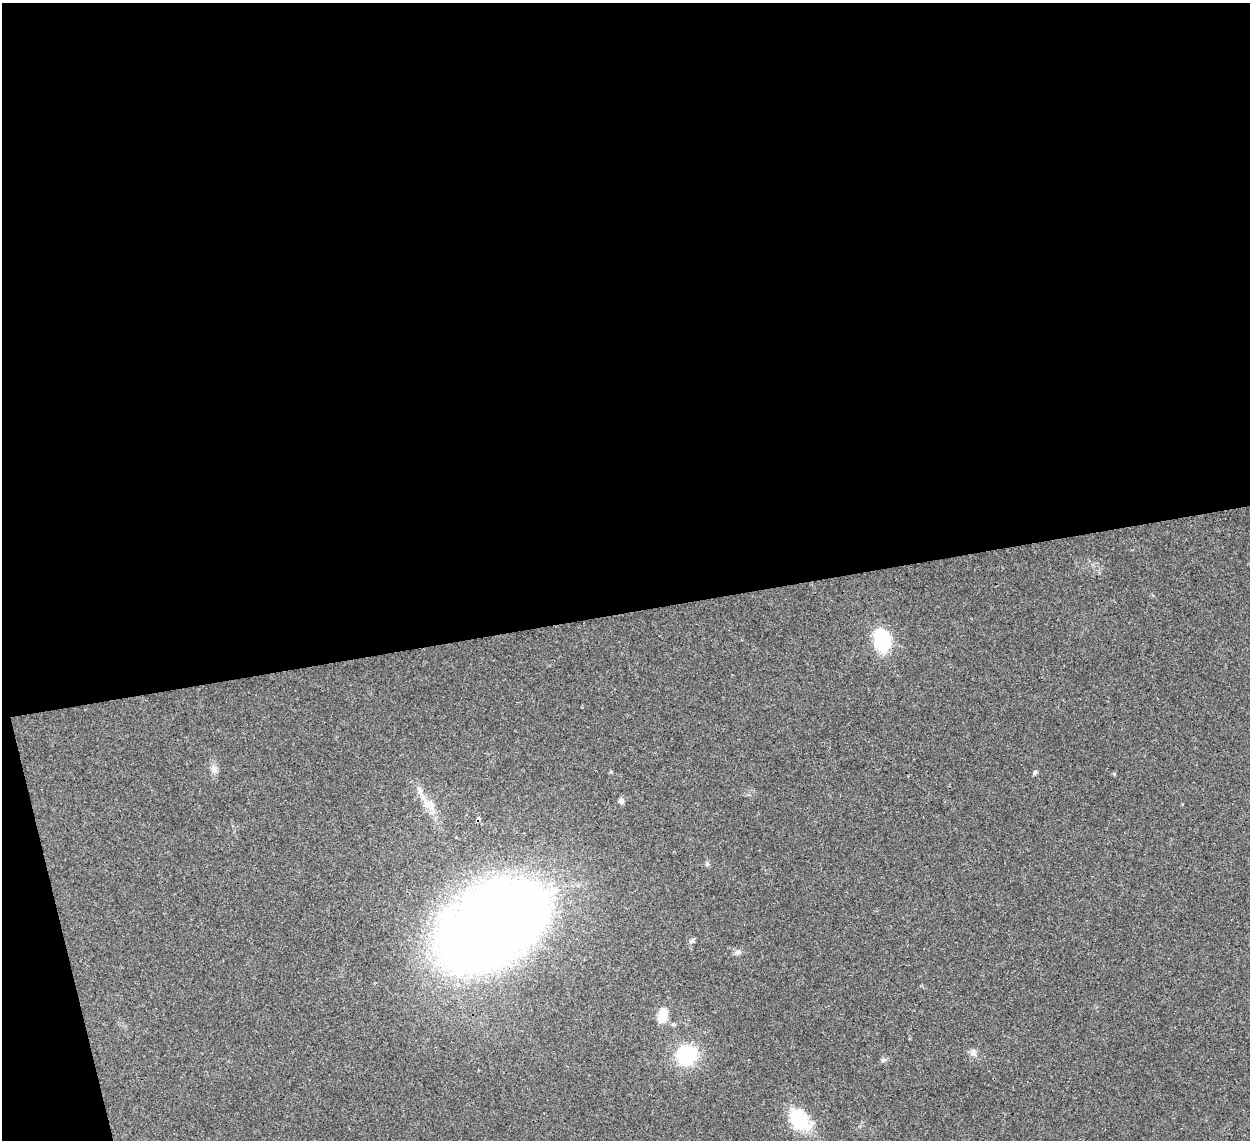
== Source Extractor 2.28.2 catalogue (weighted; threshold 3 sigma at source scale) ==
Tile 1 of 4 x 4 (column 1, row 1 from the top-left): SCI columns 39-1286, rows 3707-4844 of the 5065 x 5020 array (HDU 1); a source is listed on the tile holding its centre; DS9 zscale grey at full resolution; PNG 1252 x 1142 px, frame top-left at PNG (2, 3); no overlay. Shown black and unused: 55% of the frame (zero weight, under 3 of 4 exposures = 2% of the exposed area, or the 3 px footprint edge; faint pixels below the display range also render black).
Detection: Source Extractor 2.28.2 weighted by HDU 2 'WHT'; one run over the whole footprint, this tile lists its part. Background 0.0282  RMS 0.0046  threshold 0.0209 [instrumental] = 3 sigma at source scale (4.5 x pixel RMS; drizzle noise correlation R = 1.50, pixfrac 1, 0.05/0.05 arcsec/px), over >= 5 px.
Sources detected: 18; all 18 listed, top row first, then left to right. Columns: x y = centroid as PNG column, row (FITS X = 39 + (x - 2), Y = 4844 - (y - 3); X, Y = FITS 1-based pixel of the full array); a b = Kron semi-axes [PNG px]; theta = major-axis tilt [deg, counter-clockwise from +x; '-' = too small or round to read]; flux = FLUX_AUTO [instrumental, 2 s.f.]
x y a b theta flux
882 640 24 17 -77 22
214 769 12 7 -45 2
611 772 5 3 - 0.47
1035 772 7 4 51 0.81
420 792 16 6 -73 3.2
621 801 7 7 - 1.6
429 804 16 10 -5 4.5
479 818 4 4 - 1.6
707 864 6 6 - 0.86
492 925 82 47 33 690
692 941 7 6 - 1.2
737 952 8 5 45 1.1
662 1015 12 8 70 10
673 1024 6 5 - 0.77
973 1051 9 3 85 1
686 1055 18 17 - 28
883 1060 7 4 18 0.83
799 1120 29 20 -49 20
Overlapping masked pixels (flux is a lower limit): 2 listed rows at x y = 479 818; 492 925
Unlisted compact peaks at least as high as the median listed source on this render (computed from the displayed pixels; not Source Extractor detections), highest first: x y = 1114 774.